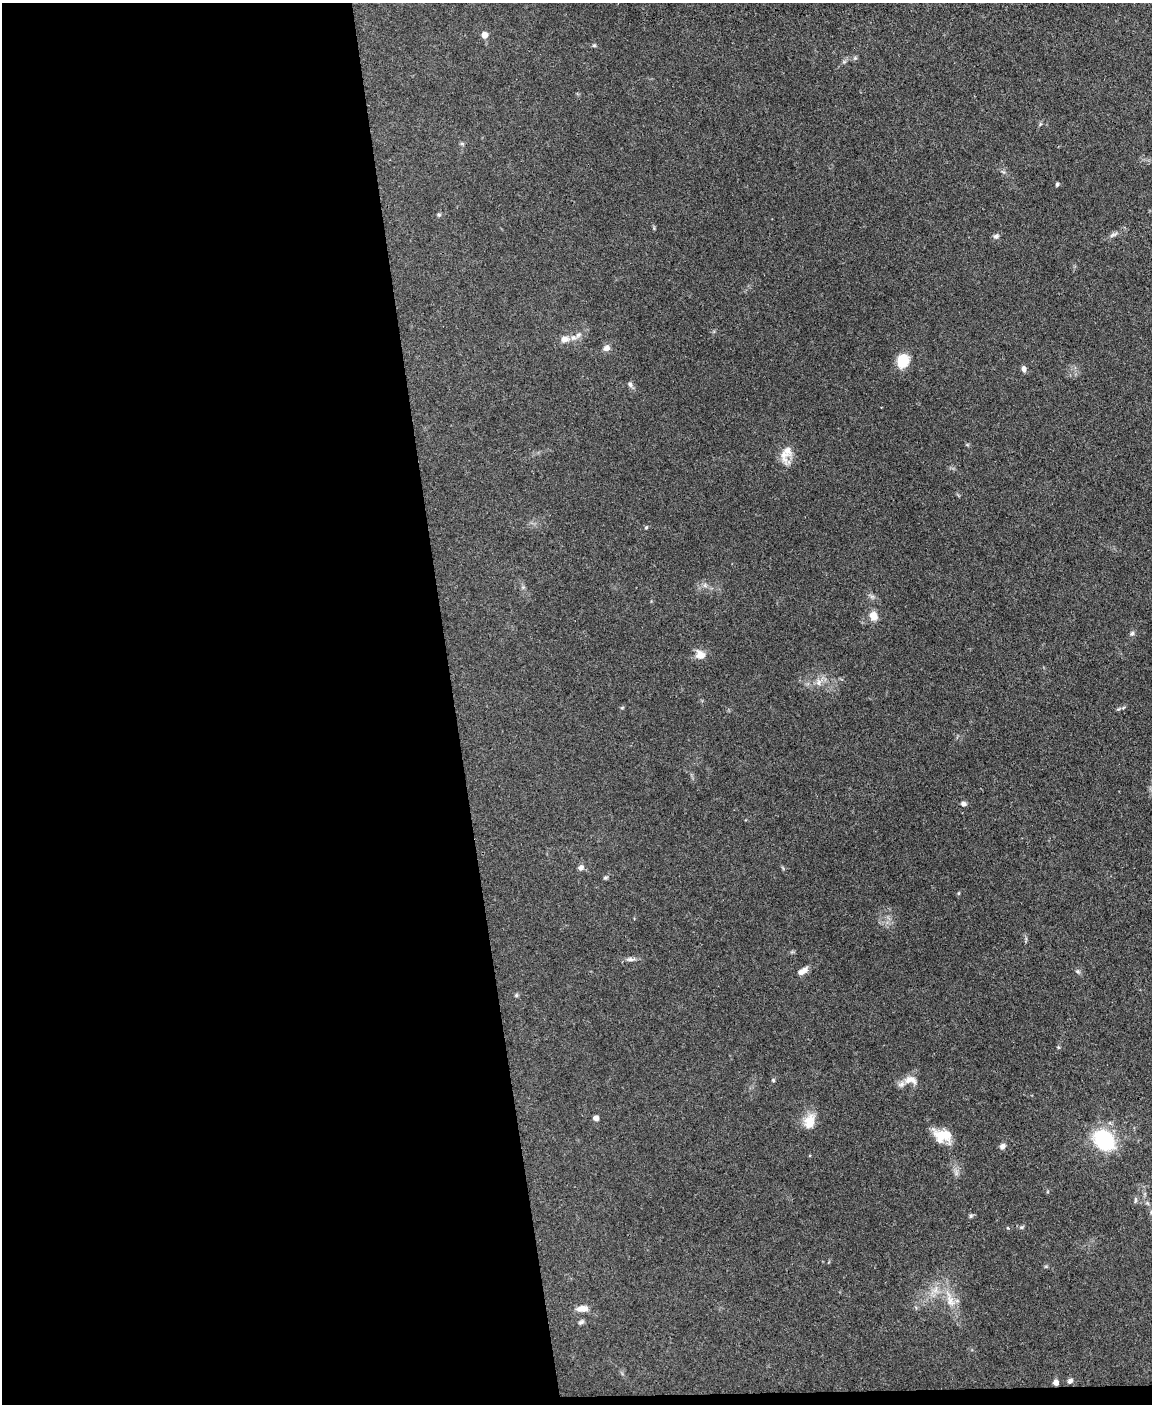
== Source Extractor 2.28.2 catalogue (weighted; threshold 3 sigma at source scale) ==
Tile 9 of 4 x 3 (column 1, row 3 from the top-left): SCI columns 1-1150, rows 237-1638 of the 4599 x 4572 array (HDU 1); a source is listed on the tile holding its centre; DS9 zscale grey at full resolution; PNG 1154 x 1406 px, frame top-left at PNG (2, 3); no overlay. Shown black and unused: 40% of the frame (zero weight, under 3 of 4 exposures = <1% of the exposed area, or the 3 px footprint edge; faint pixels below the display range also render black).
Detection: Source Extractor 2.28.2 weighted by HDU 2 'WHT'; one run over the whole footprint, this tile lists its part. Background 0.142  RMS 0.0052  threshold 0.0234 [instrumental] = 3 sigma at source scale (4.5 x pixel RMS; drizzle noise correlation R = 1.50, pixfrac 1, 0.05/0.05 arcsec/px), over >= 5 px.
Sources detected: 50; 3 inside a brighter listed object's ellipse — not listed separately; the other 47 listed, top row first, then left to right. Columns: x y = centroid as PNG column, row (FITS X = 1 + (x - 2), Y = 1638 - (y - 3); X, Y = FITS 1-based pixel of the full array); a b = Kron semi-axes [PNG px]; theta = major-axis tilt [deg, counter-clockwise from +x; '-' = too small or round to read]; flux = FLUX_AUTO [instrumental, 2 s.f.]
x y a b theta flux
484 35 5 5 - 5.2
594 45 5 5 - 0.73
855 58 5 5 - 0.77
1040 124 6 4 72 0.7
462 144 6 4 -19 0.72
1057 184 5 4 - 0.79
439 215 6 5 - 0.75
1113 235 13 5 23 1.7
996 236 8 6 16 1.4
578 335 10 7 45 2.4
564 339 11 8 13 3.9
606 348 8 7 - 2.5
903 360 16 13 74 10
1024 369 8 5 -81 1.7
630 384 8 5 -80 1.3
784 455 28 12 -80 6.4
646 527 5 4 - 0.62
705 585 7 6 - 1.3
523 587 6 5 - 0.82
873 616 9 8 - 5.5
1132 633 6 6 - 1.2
700 655 12 10 -44 4.6
818 682 10 8 77 2.9
622 708 6 3 19 0.52
963 804 6 5 - 1.6
581 868 7 6 - 2
605 878 6 4 17 0.73
631 959 13 5 -2 1.9
805 969 9 7 37 2.3
1078 971 7 5 -20 1
516 995 6 5 - 0.77
1058 1047 5 4 - 0.57
773 1080 5 5 - 0.68
910 1080 20 11 -5 5.1
596 1118 5 5 - 3
809 1121 21 14 70 7.9
942 1136 21 14 -18 11
1104 1140 14 11 -43 59
1002 1146 7 6 - 2
1135 1200 10 4 85 0.92
971 1216 6 5 - 0.88
1021 1227 7 4 19 0.86
950 1299 31 10 -72 9.9
582 1309 15 7 3 4.2
581 1322 8 5 31 1.1
1070 1381 8 6 38 1.5
1056 1383 5 4 - 3.4
Overlapping masked pixels (flux is a lower limit): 1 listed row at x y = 1056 1383